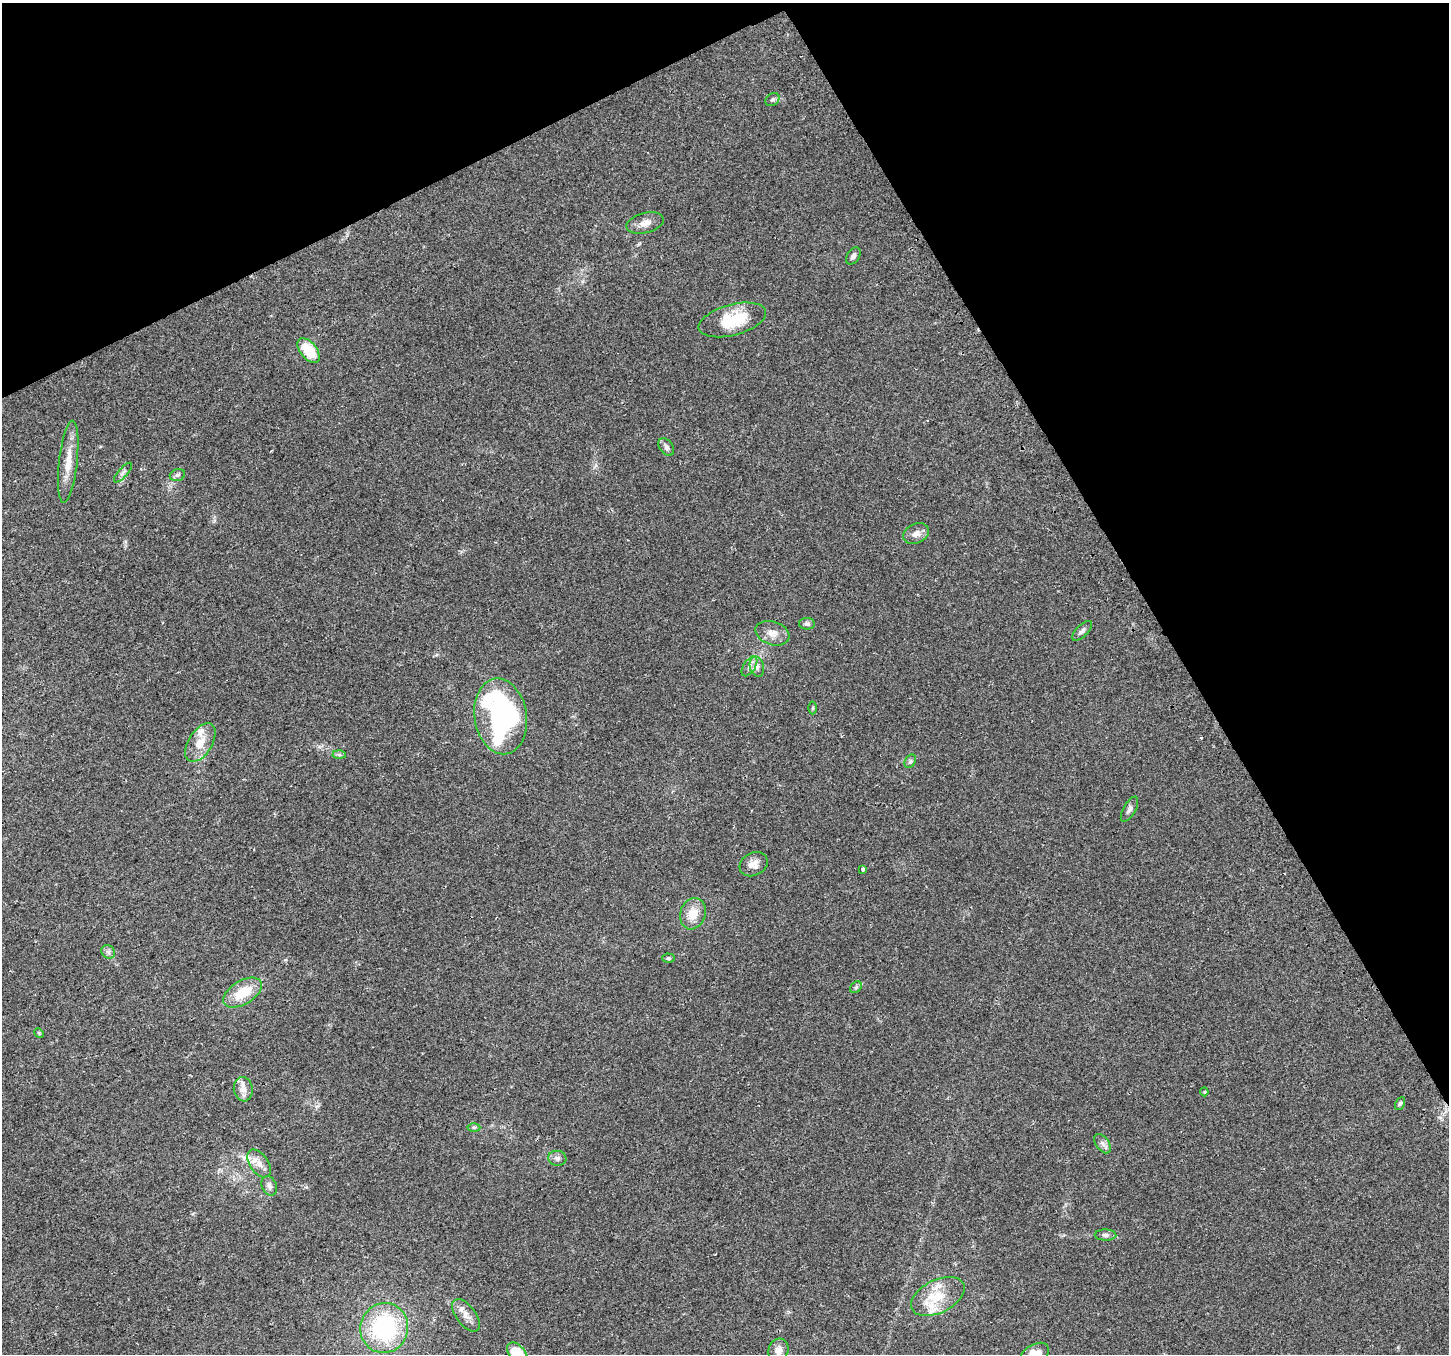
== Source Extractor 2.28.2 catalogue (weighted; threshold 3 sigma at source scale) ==
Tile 3 of 4 x 4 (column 3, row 1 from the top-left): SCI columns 2923-4369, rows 4175-5526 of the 5848 x 5706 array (HDU 1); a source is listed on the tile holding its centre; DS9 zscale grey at full resolution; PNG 1451 x 1356 px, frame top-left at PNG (2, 3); each listed source drawn as its Kron ellipse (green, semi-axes under 4 px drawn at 4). Shown black and unused: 27% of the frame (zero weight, under 2 of 3 exposures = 2% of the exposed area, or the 3 px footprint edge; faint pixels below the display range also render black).
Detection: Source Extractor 2.28.2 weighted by HDU 2 'WHT'; one run over the whole footprint, this tile lists its part. Background 0.0511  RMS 0.0081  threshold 0.0365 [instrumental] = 3 sigma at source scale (4.5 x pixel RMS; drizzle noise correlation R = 1.50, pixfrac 1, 0.0396/0.0396 arcsec/px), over >= 5 px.
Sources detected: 48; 1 inside a brighter object's white glare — neither listed nor drawn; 3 inside a brighter listed object's ellipse — not listed separately; the other 44 listed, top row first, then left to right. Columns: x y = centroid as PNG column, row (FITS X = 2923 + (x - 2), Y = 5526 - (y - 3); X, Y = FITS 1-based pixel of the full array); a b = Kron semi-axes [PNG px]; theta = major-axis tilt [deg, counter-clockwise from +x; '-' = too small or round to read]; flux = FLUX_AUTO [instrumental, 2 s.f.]
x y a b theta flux
772 99 7 6 - 1.7
645 223 19 10 15 6.7
853 256 9 6 55 2.6
732 320 35 15 15 33
309 351 14 8 -51 25
666 447 10 6 -54 3.1
68 462 41 9 84 14
123 473 12 4 49 2.3
177 475 8 5 17 1.9
916 534 13 10 27 5.2
807 624 8 6 -1 2.1
1082 631 13 6 44 2.8
772 633 17 11 -18 7.3
749 666 11 6 58 3.1
757 667 10 7 -76 3.6
813 708 6 4 89 0.98
501 716 38 26 -81 180
200 743 21 12 58 13
339 755 6 4 -2 1.4
910 761 7 5 59 1.6
1129 809 14 6 61 2.8
754 864 15 11 29 6.2
863 869 3 3 - 5
693 914 16 12 72 13
108 952 7 6 - 2.3
669 958 6 4 -1 1.3
856 987 6 5 - 1.5
243 993 21 11 31 21
39 1033 5 4 - 0.9
243 1089 12 9 -80 5.6
1204 1092 4 4 - 0.81
1400 1103 7 4 62 1.3
474 1127 6 4 1 1.2
1103 1144 11 6 -53 3
557 1158 9 7 -8 2.9
259 1163 16 9 -56 7.2
269 1186 10 7 -66 3.1
1105 1235 11 5 -1 2.6
938 1297 29 16 26 24
466 1315 19 9 -53 6.9
384 1328 25 24 - 89
778 1350 11 10 - 5.6
517 1354 13 8 -50 21
1034 1354 16 9 31 14
Isophote crosses this tile's border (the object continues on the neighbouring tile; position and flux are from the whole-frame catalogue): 2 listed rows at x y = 517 1354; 1034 1354